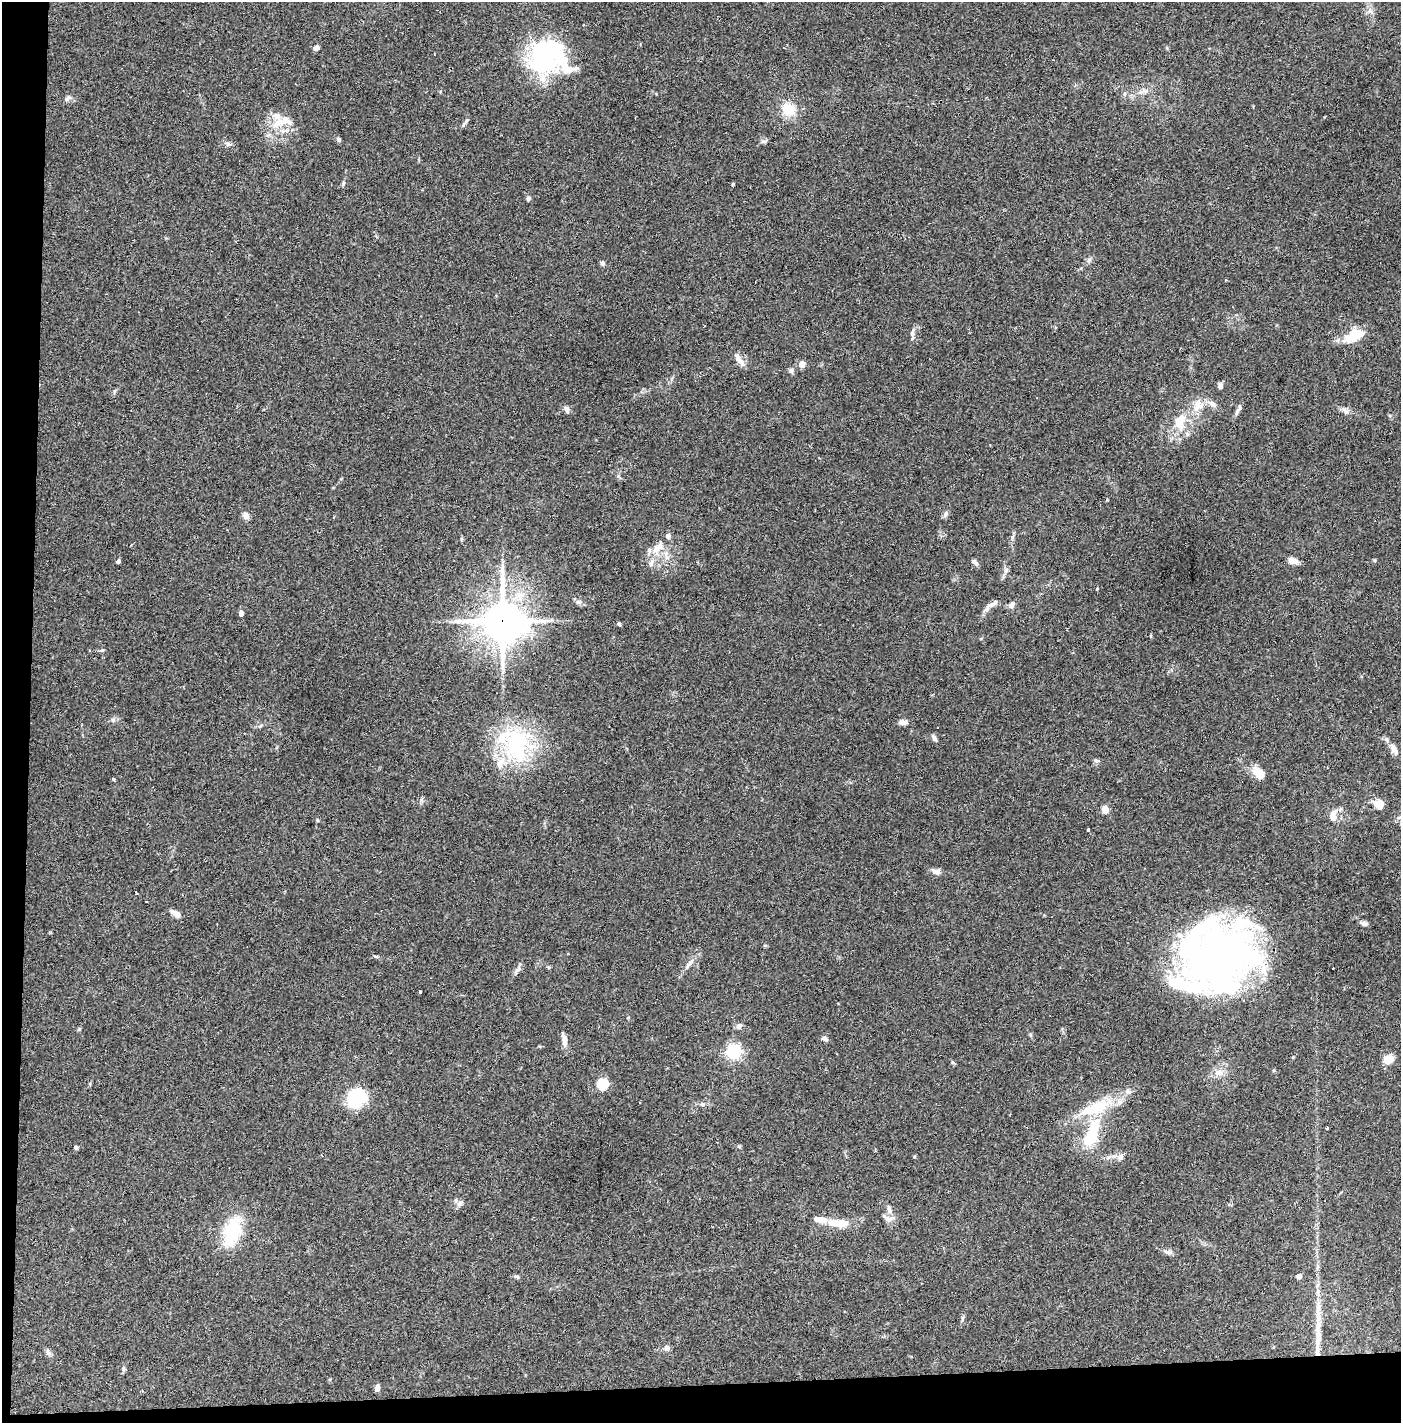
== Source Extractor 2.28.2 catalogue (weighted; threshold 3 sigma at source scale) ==
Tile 7 of 3 x 3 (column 1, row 3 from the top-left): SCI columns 62-1460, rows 41-1461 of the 4277 x 4302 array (HDU 1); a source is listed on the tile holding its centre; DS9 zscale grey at full resolution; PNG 1403 x 1425 px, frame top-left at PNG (2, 2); no overlay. Shown black and unused: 5% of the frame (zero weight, under 2 of 3 exposures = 1% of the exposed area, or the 3 px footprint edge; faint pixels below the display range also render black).
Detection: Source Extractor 2.28.2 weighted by HDU 2 'WHT'; one run over the whole footprint, this tile lists its part. Background 0.0927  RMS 0.0075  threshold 0.0337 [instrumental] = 3 sigma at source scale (4.5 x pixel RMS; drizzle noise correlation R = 1.50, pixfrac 1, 0.05/0.05 arcsec/px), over >= 5 px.
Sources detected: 100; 3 inside a brighter object's white glare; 2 cosmic-ray / hot-pixel residue — not listed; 13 inside a brighter listed object's ellipse — not listed separately; the other 82 listed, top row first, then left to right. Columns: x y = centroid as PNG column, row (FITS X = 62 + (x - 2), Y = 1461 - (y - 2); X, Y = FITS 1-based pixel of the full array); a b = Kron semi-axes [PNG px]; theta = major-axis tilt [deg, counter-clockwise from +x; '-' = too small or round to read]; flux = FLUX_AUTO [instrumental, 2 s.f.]
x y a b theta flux
316 48 7 6 - 2.2
546 56 46 38 41 83
68 98 10 6 42 2.1
788 109 16 13 -41 15
278 123 26 9 23 11
464 124 6 4 70 1.2
339 139 6 5 - 1.3
343 183 7 3 81 1.1
528 198 6 6 - 1.4
1089 260 8 4 45 1.7
602 263 7 5 -17 1.4
912 333 6 6 - 1.8
1353 336 26 13 22 16
740 361 16 7 -55 4.7
802 364 5 4 - 9
791 370 6 6 - 1.5
1220 385 8 6 81 1.9
1212 404 13 7 -33 4.1
1197 406 19 12 66 10
566 409 8 6 -64 2.4
1238 410 19 4 61 2.5
1346 411 12 5 -52 2.6
1179 423 23 13 -68 14
945 514 8 6 50 2
246 515 8 7 - 3.5
658 548 24 10 46 10
119 561 4 3 - 12
1293 561 12 7 -14 4.3
975 562 8 5 -42 2.3
1006 570 8 5 62 2.1
1097 589 3 3 - 2.9
578 602 8 4 -7 1.7
993 604 19 6 29 4.2
1012 605 9 6 49 2.8
241 613 5 4 - 3.1
502 621 15 13 -82 1800
619 624 4 3 - 5.1
113 720 6 5 - 1.5
903 722 10 6 1 2.9
934 738 8 5 -57 1.9
516 744 46 34 51 72
1394 749 18 7 -63 4.7
1097 760 8 4 -1 1.4
1259 774 14 10 -38 11
113 779 3 3 - 5.1
1378 804 13 10 -36 7.1
1105 809 5 4 - 13
1333 816 16 9 -90 6.2
1088 830 3 3 - 1.9
936 871 12 7 -19 3.4
176 913 14 5 -31 4.6
1364 923 10 6 -20 2.1
1219 960 71 62 26 370
688 965 16 4 49 3.3
517 970 11 5 47 2.5
420 992 3 3 - 1.9
739 1026 8 6 40 2.5
825 1038 9 5 -33 1.9
564 1039 19 6 -80 4.5
734 1051 6 6 - 190
1293 1057 3 3 - 0.57
1388 1059 11 9 34 9.5
1219 1073 11 9 -15 4.7
602 1084 6 5 - 66
356 1098 17 15 59 44
702 1104 7 5 18 1.6
1327 1128 3 3 - 6.1
1092 1134 38 13 69 32
76 1147 4 4 - 2
739 1147 6 4 0 0.89
1120 1157 10 7 50 2.7
460 1203 9 7 39 2.7
889 1209 14 7 -79 4.1
837 1223 27 10 -7 15
232 1231 26 15 71 41
516 1276 8 4 -1 1.2
1299 1276 4 4 - 5.1
1318 1321 53 7 87 16
667 1348 8 7 - 2.4
48 1353 7 4 19 1.5
123 1369 8 4 -82 1.3
377 1388 7 5 76 3.3
Overlapping masked pixels (flux is a lower limit): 1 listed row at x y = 502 621
Unlisted compact peaks at least as high as the median listed source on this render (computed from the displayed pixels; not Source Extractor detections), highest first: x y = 228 144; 102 650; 79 1029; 763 141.